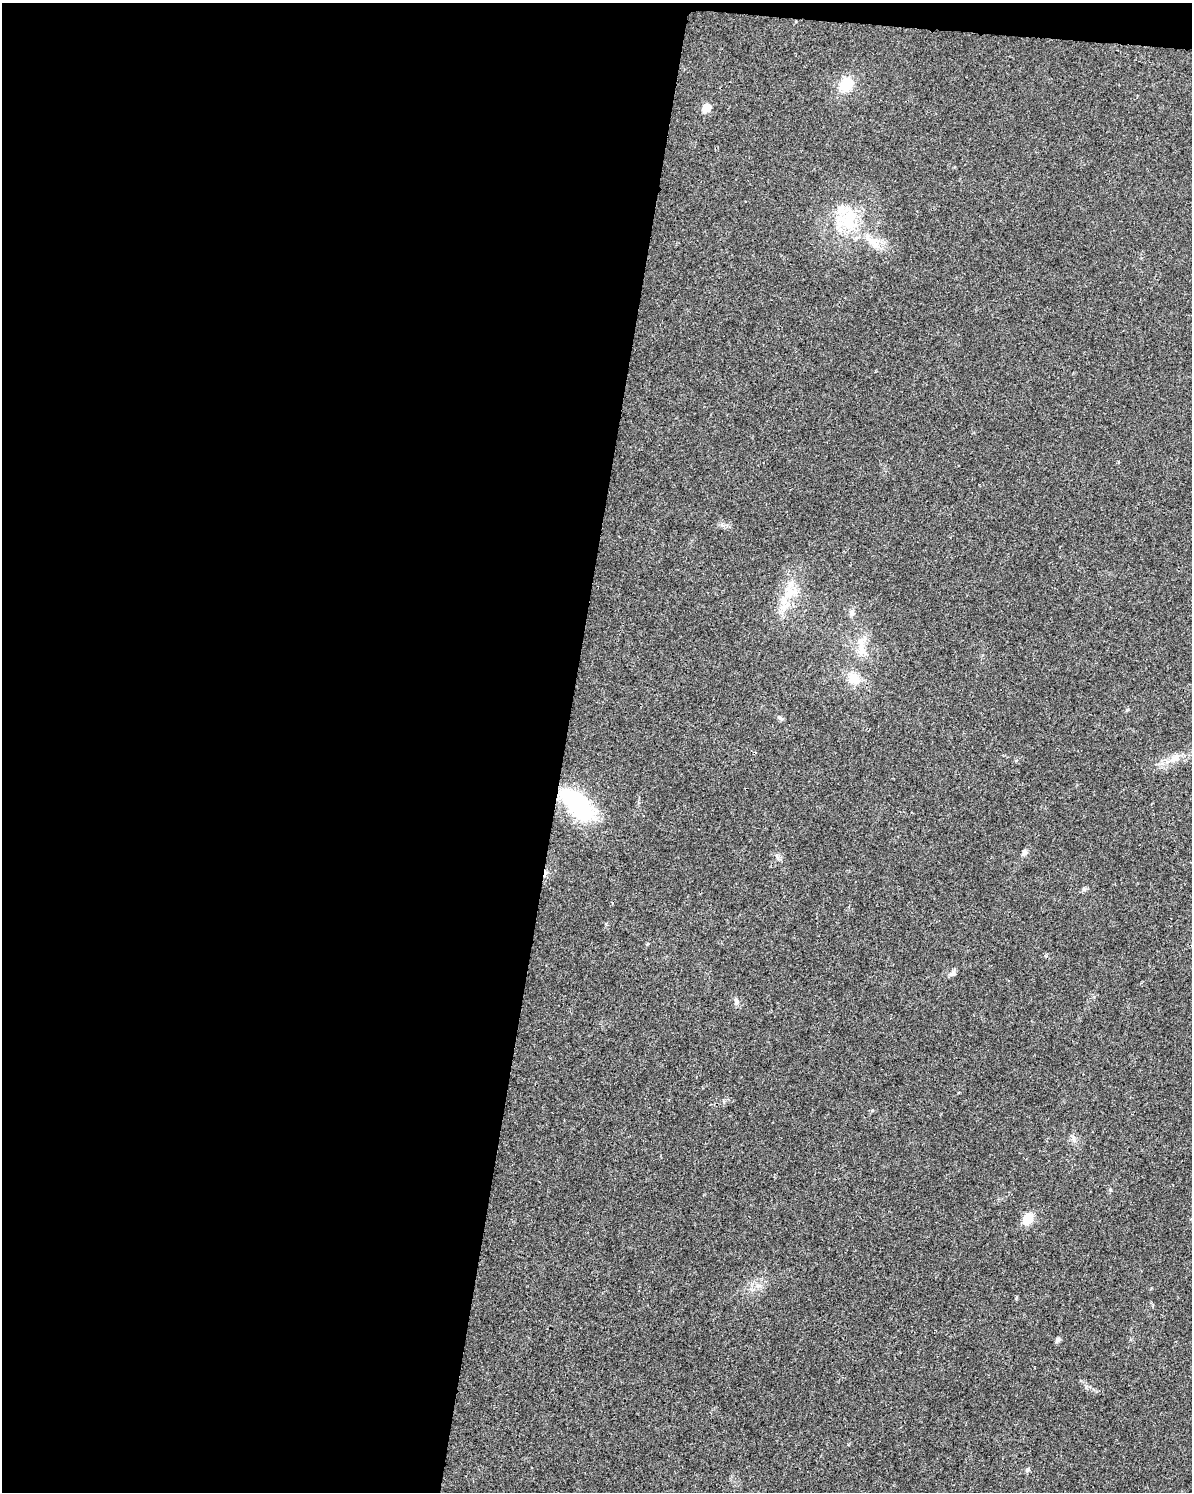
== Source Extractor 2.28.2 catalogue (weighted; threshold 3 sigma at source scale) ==
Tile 1 of 4 x 3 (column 1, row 1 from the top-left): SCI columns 16-1205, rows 3221-4710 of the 4784 x 4997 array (HDU 1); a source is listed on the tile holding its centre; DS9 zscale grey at full resolution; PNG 1194 x 1494 px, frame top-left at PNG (2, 3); no overlay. Shown black and unused: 48% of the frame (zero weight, under 3 of 4 exposures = <1% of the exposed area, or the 3 px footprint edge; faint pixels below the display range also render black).
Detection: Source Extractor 2.28.2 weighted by HDU 2 'WHT'; one run over the whole footprint, this tile lists its part. Background 0.0199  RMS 0.0029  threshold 0.0129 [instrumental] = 3 sigma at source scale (4.5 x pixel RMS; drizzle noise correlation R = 1.50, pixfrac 1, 0.0396/0.0396 arcsec/px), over >= 5 px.
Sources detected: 22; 1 cosmic-ray / hot-pixel residue — not listed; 2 inside a brighter listed object's ellipse — not listed separately; the other 19 listed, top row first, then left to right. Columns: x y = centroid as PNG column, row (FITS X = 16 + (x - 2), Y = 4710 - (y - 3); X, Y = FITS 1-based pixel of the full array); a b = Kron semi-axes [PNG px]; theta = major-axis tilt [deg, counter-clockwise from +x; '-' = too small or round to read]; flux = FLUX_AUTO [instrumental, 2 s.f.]
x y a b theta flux
846 85 17 14 45 6.9
706 108 7 6 - 6.4
848 222 38 19 -41 14
789 593 22 16 -88 7
852 612 8 7 - 0.98
862 652 13 11 -2 2.9
854 679 17 15 -38 4.9
1127 710 6 3 45 0.34
780 718 10 3 -34 0.51
1175 758 14 8 37 2.2
577 804 39 18 -46 34
1024 852 7 6 - 0.87
777 856 8 4 -54 0.64
1084 889 6 5 - 0.54
952 973 11 6 37 0.97
736 1001 10 7 -79 0.98
1028 1219 16 12 53 3.8
1058 1340 9 5 63 0.64
1028 1470 6 5 - 0.68
Overlapping masked pixels (flux is a lower limit): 1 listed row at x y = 577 804